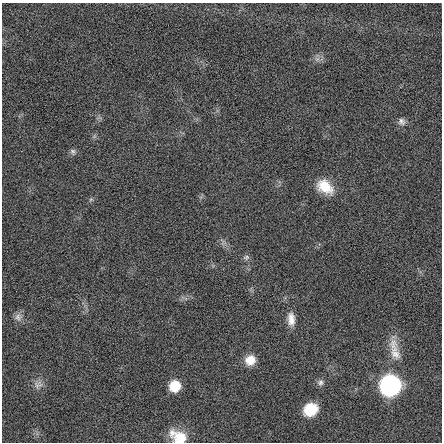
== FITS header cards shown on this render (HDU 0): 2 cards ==
NAXIS1  =                  440 / length of data axis 1
NAXIS2  =                  440 / length of data axis 2

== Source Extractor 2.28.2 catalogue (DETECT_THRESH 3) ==
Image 440 x 440 px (HDU 0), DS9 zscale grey, 1 PNG px = 1 image px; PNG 444 x 444 px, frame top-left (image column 1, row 440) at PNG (2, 3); no overlay
Background 0.0129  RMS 0.86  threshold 2.57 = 3 sigma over >= 5 px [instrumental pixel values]
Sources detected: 16; all 16 listed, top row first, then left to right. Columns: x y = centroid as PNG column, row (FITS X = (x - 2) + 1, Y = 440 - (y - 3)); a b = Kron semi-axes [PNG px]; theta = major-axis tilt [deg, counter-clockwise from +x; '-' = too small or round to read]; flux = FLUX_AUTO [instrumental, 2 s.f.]
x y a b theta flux
317 59 7 5 44 190
401 122 10 9 - 260
73 151 9 7 -66 160
325 187 21 14 -37 1300
91 199 7 4 19 85
246 257 9 6 18 150
18 317 11 10 - 310
291 319 16 9 -86 570
394 350 37 12 -77 1100
250 360 12 11 - 780
320 382 9 8 - 210
38 384 14 10 27 370
390 385 11 11 - 25000
175 386 9 9 - 1600
310 409 15 12 29 1400
178 437 21 14 -26 1300
At the frame edge (FLAGS 8, measured only in part): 1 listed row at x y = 178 437